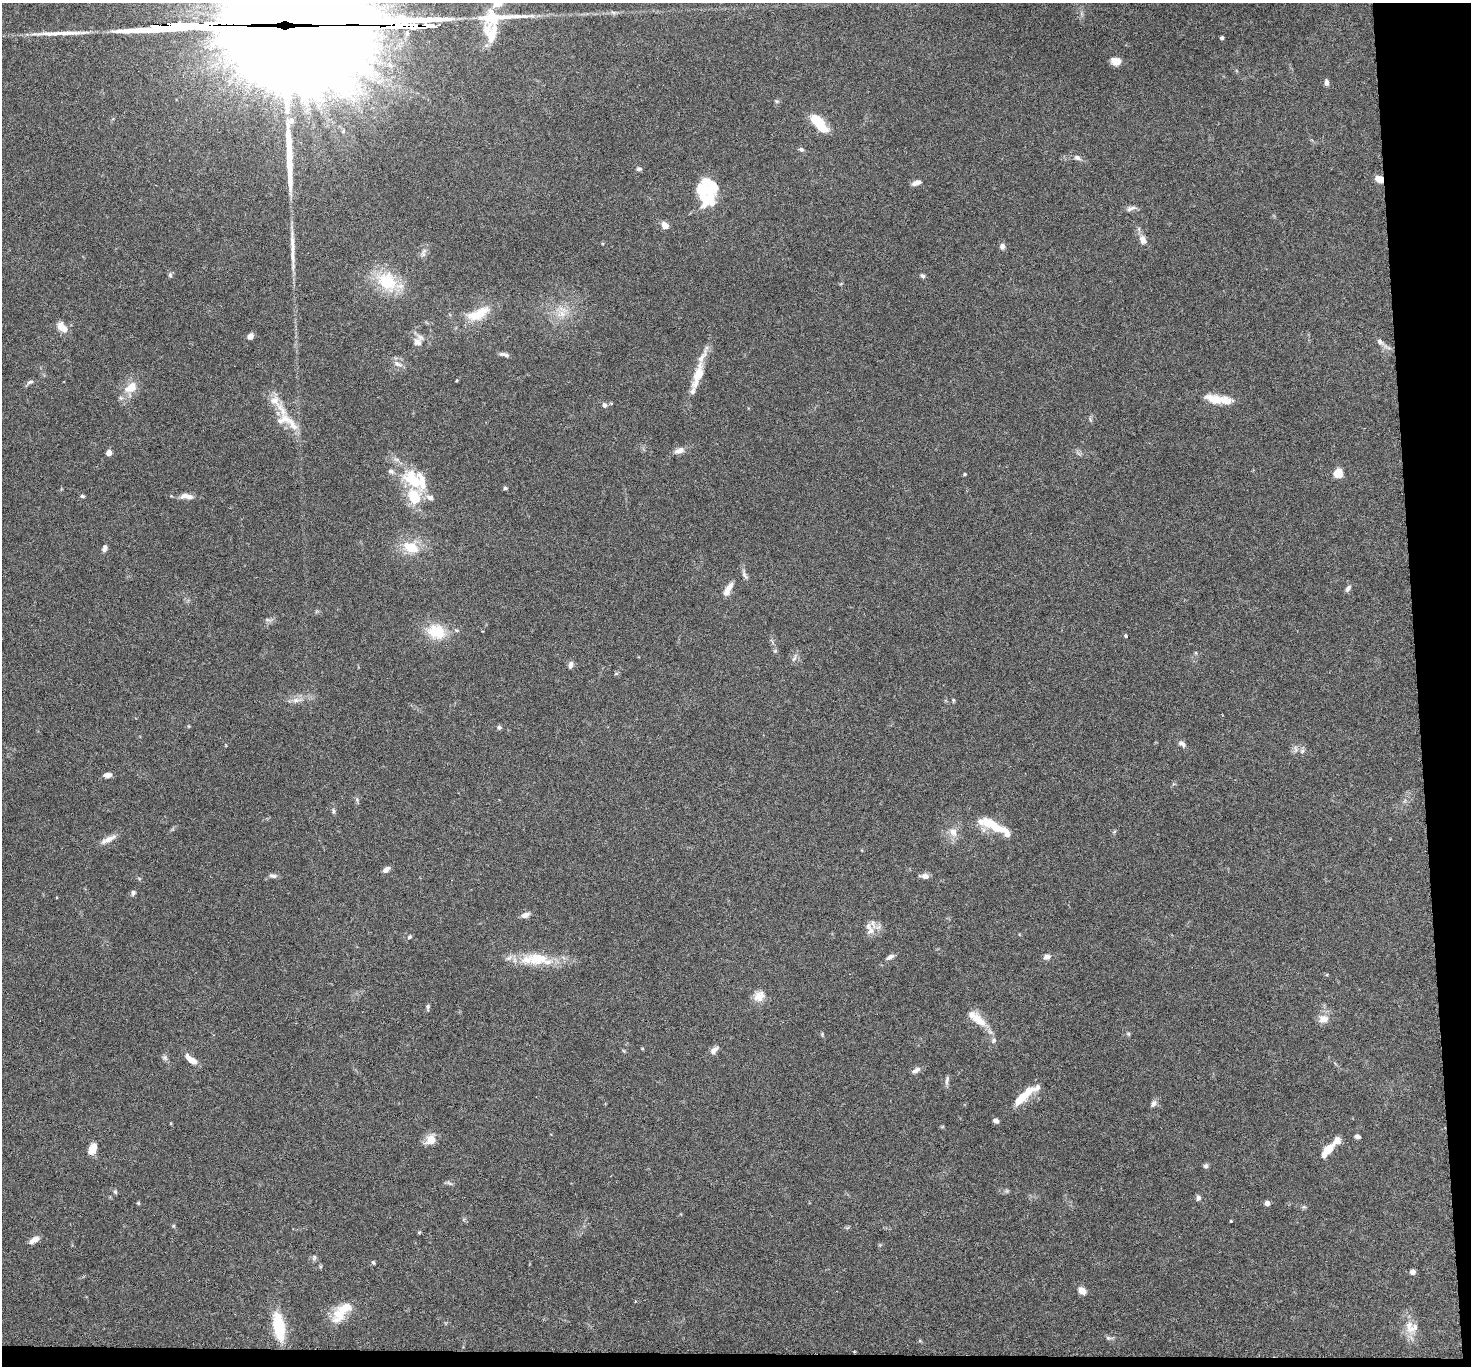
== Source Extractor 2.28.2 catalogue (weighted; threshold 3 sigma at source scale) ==
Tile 9 of 3 x 3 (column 3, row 3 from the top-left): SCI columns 2943-4411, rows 166-1529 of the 4415 x 4386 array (HDU 1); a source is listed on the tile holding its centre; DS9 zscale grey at full resolution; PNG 1473 x 1368 px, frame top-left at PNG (2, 3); no overlay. Shown black and unused: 5% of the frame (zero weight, under 3 of 6 exposures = <1% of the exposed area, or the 3 px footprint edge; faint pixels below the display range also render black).
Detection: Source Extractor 2.28.2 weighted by HDU 2 'WHT'; one run over the whole footprint, this tile lists its part. Background 0.0464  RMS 0.0023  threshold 0.00947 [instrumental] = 3 sigma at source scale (4.09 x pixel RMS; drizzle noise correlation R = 1.36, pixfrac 0.8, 0.05/0.05 arcsec/px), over >= 5 px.
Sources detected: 153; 5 inside a brighter object's white glare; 5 long thin detections or spike segments (spike, bleed or trail) — not listed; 24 inside a brighter listed object's ellipse — not listed separately; the other 119 listed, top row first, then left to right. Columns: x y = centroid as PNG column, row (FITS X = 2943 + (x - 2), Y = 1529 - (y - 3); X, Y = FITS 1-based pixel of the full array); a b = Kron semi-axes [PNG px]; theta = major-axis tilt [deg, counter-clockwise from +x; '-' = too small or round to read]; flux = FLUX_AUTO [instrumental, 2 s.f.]
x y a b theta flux
496 17 65 14 2 9.8
284 20 91 64 -6 11000
407 33 7 6 - 0.73
491 33 32 19 -82 6.2
1222 38 3 3 - 0.45
1116 61 10 7 -10 2.5
390 65 10 7 -54 1.2
1326 82 7 5 -81 0.79
777 101 6 5 - 0.33
815 120 13 10 -29 4.4
291 121 8 8 - 0.96
801 149 7 5 -24 0.45
1077 158 10 6 -25 0.77
639 169 8 5 1 0.45
1379 179 8 6 -27 2
916 183 11 5 18 1.2
708 190 30 12 1 5.1
1131 208 16 5 18 0.87
665 225 9 7 -49 1.3
1143 240 12 9 -70 1.5
1002 246 8 6 -78 0.8
423 253 14 6 70 0.9
170 275 7 5 -89 0.43
922 276 6 5 - 0.49
387 281 26 21 -44 10
478 314 37 14 24 6.1
561 314 15 10 15 2.9
62 327 15 9 -43 2.2
250 336 8 6 44 0.97
417 342 13 9 -44 1.7
1380 342 12 6 -35 0.97
504 354 13 4 -14 0.76
398 364 14 6 -27 1.1
698 374 26 12 69 3.9
457 380 4 3 - 0.19
30 382 10 5 18 0.59
131 387 19 12 34 3.5
1215 399 26 11 -16 3.8
604 405 6 6 - 0.63
282 410 32 10 -63 4.4
679 450 13 7 16 1.4
109 453 4 4 - 2.9
1338 473 5 5 - 8.3
965 474 4 3 - 0.28
414 481 36 18 -48 10
505 488 5 4 - 0.34
82 496 6 4 -15 0.37
189 497 10 7 -7 1.1
411 547 23 14 -22 5.5
104 548 9 6 77 0.72
745 575 13 5 -54 0.71
1348 588 11 5 55 0.59
728 590 18 6 61 2
268 620 11 4 -9 0.53
436 631 26 20 -19 6.4
1126 636 5 4 - 0.27
775 651 6 4 43 0.3
794 658 10 5 60 0.66
570 665 10 6 82 0.81
296 700 16 6 7 1.5
953 700 5 4 - 0.25
189 726 5 3 - 0.2
499 727 6 6 - 0.46
1182 744 11 6 -28 0.82
1296 749 11 5 -85 0.74
1302 751 7 6 - 0.58
107 775 8 5 4 1.1
357 800 7 5 -89 0.43
333 811 8 5 -89 0.48
994 825 42 11 -24 6.8
953 832 14 10 -62 2
108 839 23 7 27 1.8
386 870 8 6 39 0.98
273 876 12 5 -7 0.69
925 876 9 6 -1 1.2
133 893 6 5 - 0.59
525 915 11 6 20 1.1
871 931 13 10 54 2
409 937 6 5 - 0.34
890 957 10 5 26 0.78
1047 957 9 7 21 1
538 959 33 17 -5 7.7
759 996 16 12 35 2.2
428 1007 8 4 88 0.41
1323 1019 14 11 6 1.9
979 1020 27 12 -44 4
1128 1034 6 5 - 0.3
714 1050 13 7 44 1.1
165 1058 8 7 - 0.58
191 1059 14 6 -38 2.5
916 1070 12 6 31 0.91
947 1080 13 4 82 0.68
1022 1097 15 11 27 2.9
1154 1103 10 7 56 0.84
996 1121 6 5 - 0.67
1357 1136 6 5 - 0.6
430 1139 13 10 54 2.7
93 1148 14 8 67 2.5
1327 1151 19 7 50 3.3
1206 1166 7 6 - 0.49
449 1183 10 5 -33 0.47
1007 1191 6 5 - 0.34
115 1192 6 5 - 0.37
1198 1198 7 6 - 0.65
138 1203 5 4 - 0.24
1267 1203 5 5 - 1.1
1304 1207 7 4 -17 0.34
1231 1221 3 2 - 0.25
173 1226 5 5 - 0.26
419 1232 5 3 - 0.23
34 1240 12 6 32 1.6
314 1257 8 5 64 0.48
373 1262 5 4 - 0.31
1413 1272 5 5 - 1
1082 1291 9 7 -48 1.6
338 1314 24 16 70 4.4
279 1327 24 9 -81 12
1409 1327 19 10 -90 2.8
1108 1338 8 6 -21 0.51
Overlapping masked pixels (flux is a lower limit): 2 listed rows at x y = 284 20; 1379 179
Isophote crosses this tile's border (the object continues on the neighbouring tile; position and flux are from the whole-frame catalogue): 1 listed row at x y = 284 20